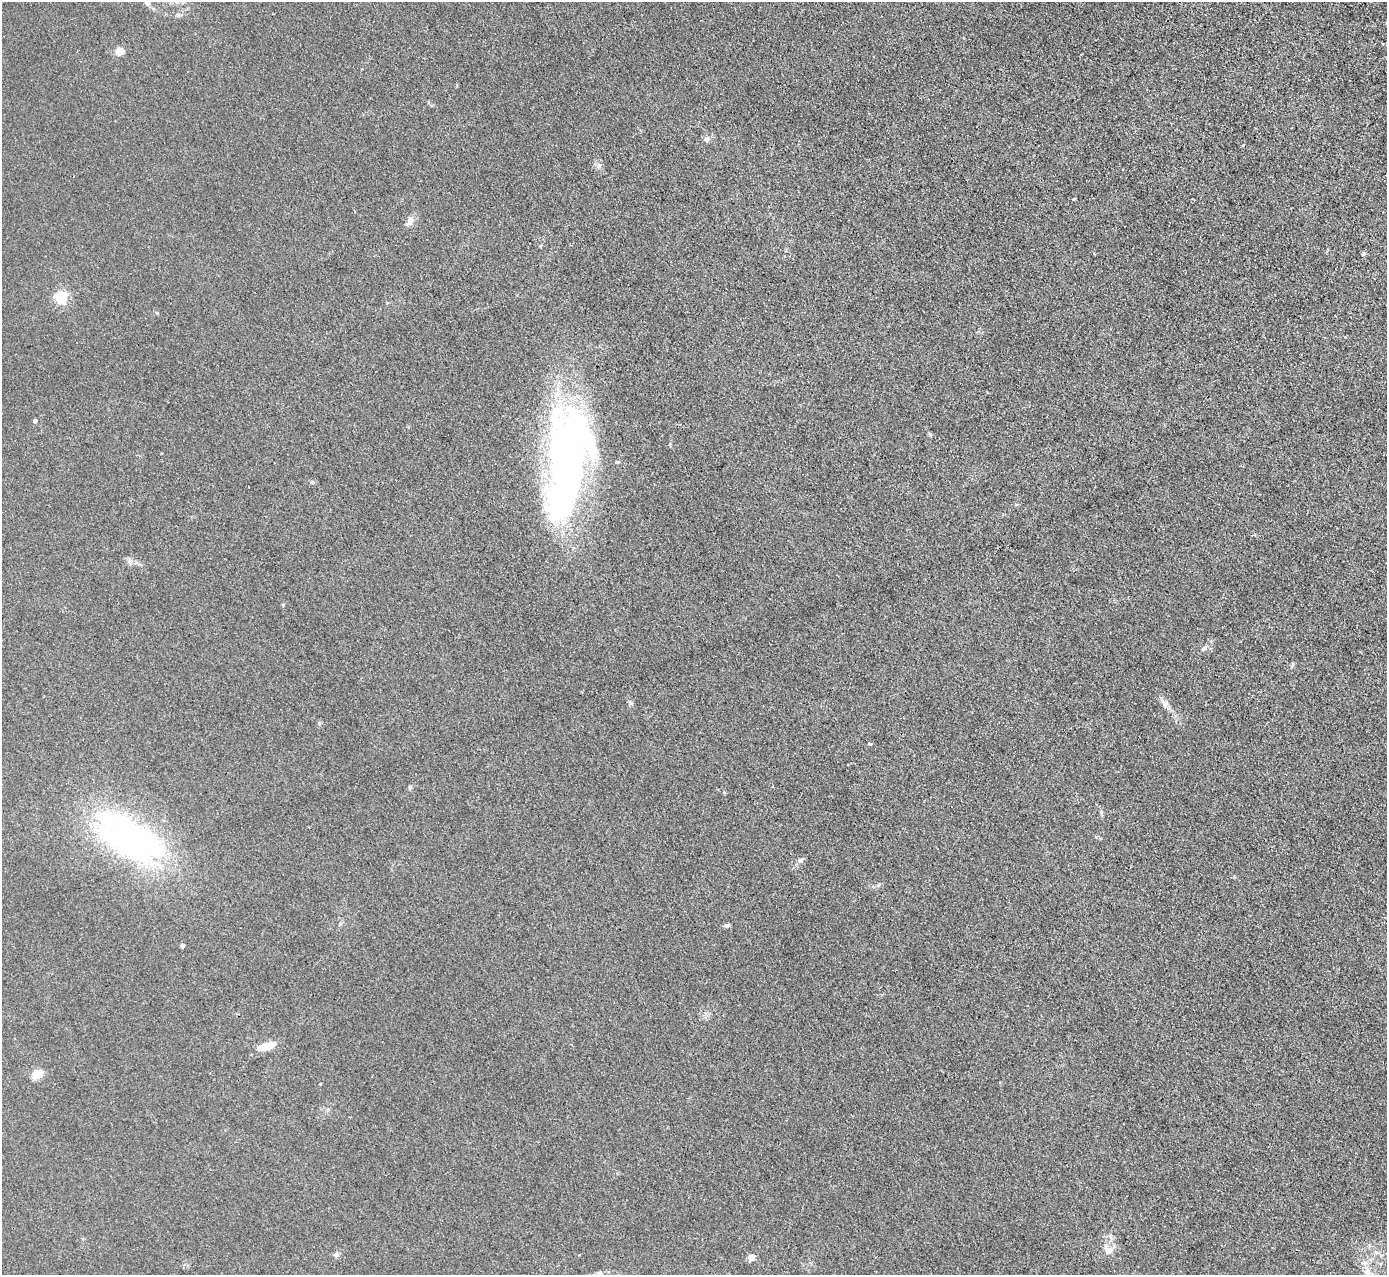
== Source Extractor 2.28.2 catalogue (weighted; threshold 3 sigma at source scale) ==
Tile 10 of 4 x 4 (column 2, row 3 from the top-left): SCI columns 1386-2770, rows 1425-2697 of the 5540 x 5526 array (HDU 1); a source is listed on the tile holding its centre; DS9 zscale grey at full resolution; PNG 1389 x 1277 px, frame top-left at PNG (2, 2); no overlay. Shown black and unused: <1% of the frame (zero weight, under 3 of 4 exposures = <1% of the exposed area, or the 3 px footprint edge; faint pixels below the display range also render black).
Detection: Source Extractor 2.28.2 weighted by HDU 2 'WHT'; one run over the whole footprint, this tile lists its part. Background 0.0438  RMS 0.0059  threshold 0.0267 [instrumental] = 3 sigma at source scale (4.5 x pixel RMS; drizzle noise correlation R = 1.50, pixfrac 1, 0.05/0.05 arcsec/px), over >= 5 px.
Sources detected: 35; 3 inside a brighter object's white glare — not listed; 1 inside a brighter listed object's ellipse — not listed separately; the other 31 listed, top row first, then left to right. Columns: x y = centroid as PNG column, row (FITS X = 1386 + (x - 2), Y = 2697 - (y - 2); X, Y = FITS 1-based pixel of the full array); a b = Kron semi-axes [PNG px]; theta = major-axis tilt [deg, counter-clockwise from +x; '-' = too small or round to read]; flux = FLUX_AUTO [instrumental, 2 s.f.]
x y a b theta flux
147 2 11 7 -42 2.9
178 15 6 4 -72 0.85
119 51 8 8 - 6
706 140 7 6 - 1.5
1243 145 4 3 - 0.49
1074 199 4 3 - 0.57
410 221 14 7 59 3.4
1364 254 6 5 - 0.96
61 297 5 5 - 79
35 421 4 4 - 1.8
569 459 94 54 82 280
312 482 6 5 - 0.88
1204 648 9 6 38 1.6
1165 704 9 8 - 2.8
319 723 5 4 - 0.82
870 744 4 3 - 2.2
410 787 6 5 - 0.97
1101 812 6 5 - 1
130 838 68 30 -31 220
800 860 8 6 8 1.7
878 885 6 3 71 0.76
727 925 8 5 26 1.2
182 946 4 4 - 2.3
267 1046 19 7 17 11
38 1074 12 9 19 7.4
1108 1250 15 12 -46 5.8
1376 1252 7 4 -36 1.4
336 1255 7 7 - 1.5
751 1257 4 4 - 12
1365 1262 7 4 -1 1.5
1367 1272 9 9 - 3.4
Isophote crosses this tile's border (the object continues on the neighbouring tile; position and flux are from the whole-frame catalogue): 1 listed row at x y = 147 2
Unlisted compact peaks at least as high as the median listed source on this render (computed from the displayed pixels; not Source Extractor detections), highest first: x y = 930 434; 631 703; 157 313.